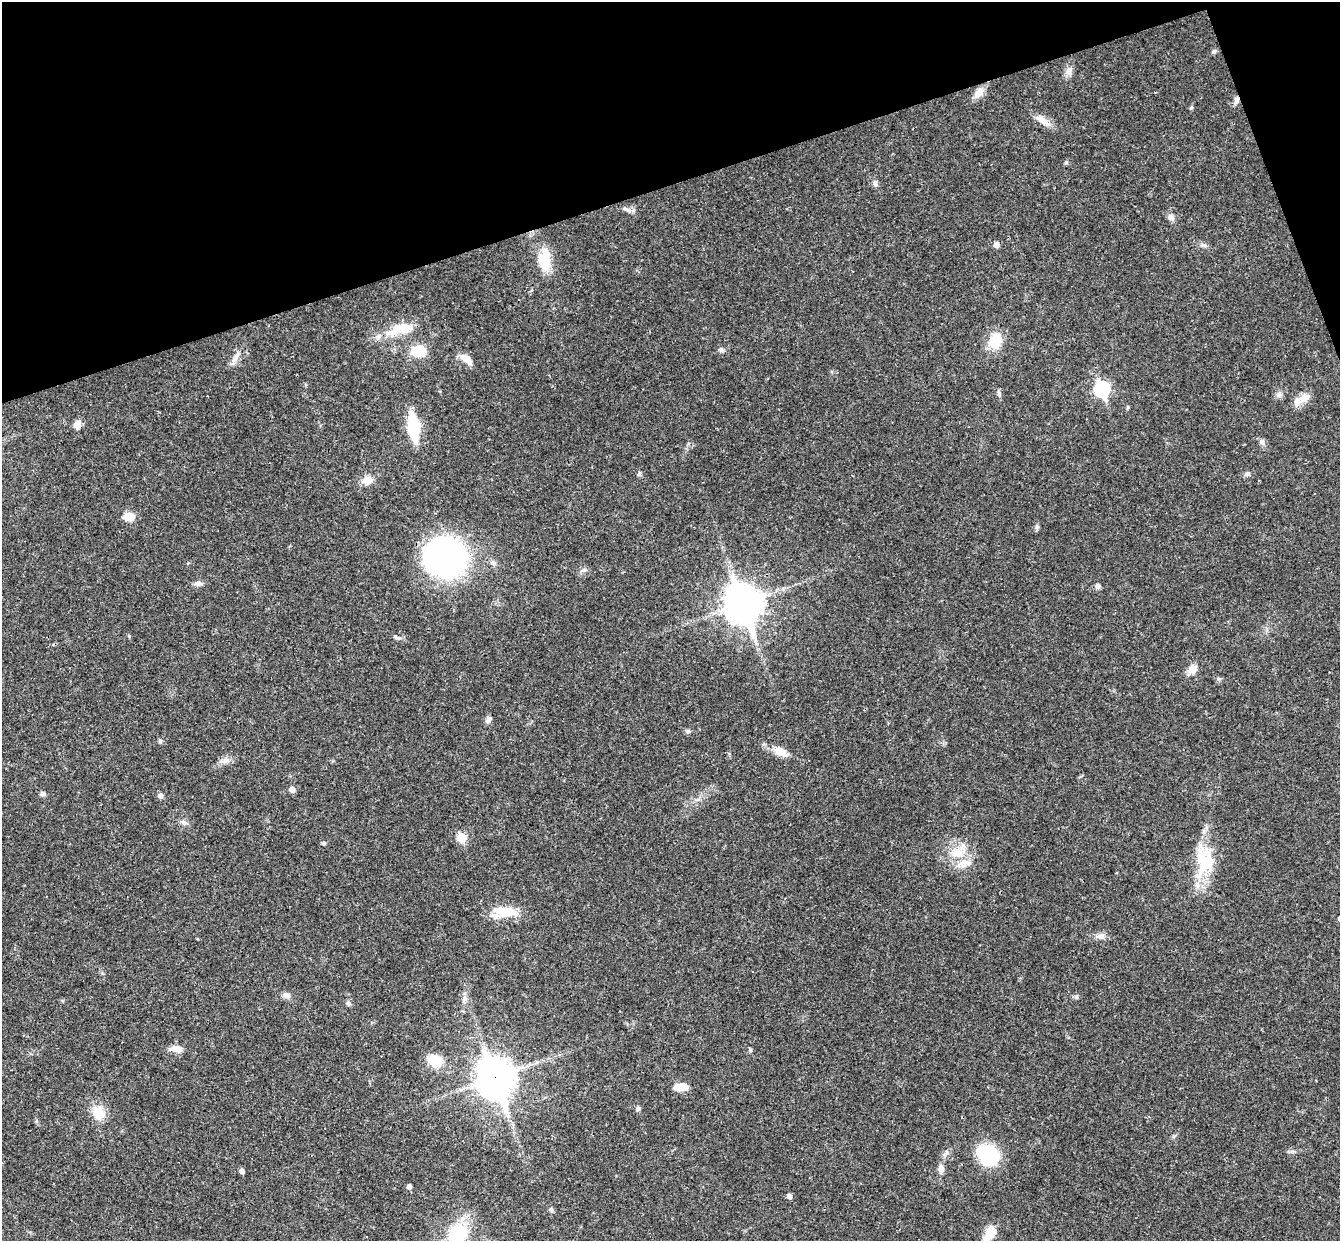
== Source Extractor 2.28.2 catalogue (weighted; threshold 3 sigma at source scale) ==
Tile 3 of 4 x 4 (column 3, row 1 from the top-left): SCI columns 2736-4073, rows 4012-5250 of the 5468 x 5422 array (HDU 1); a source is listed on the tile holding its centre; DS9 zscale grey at full resolution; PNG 1342 x 1243 px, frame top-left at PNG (2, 2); no overlay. Shown black and unused: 16% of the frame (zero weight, under 3 of 4 exposures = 6% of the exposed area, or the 3 px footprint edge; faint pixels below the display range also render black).
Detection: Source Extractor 2.28.2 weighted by HDU 2 'WHT'; one run over the whole footprint, this tile lists its part. Background 0.0399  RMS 0.0027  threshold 0.0121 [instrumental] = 3 sigma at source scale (4.5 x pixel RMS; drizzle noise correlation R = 1.50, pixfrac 1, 0.05/0.05 arcsec/px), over >= 5 px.
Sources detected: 76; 1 inside a brighter object's white glare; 1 cosmic-ray / hot-pixel residue — not listed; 3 inside a brighter listed object's ellipse — not listed separately; the other 71 listed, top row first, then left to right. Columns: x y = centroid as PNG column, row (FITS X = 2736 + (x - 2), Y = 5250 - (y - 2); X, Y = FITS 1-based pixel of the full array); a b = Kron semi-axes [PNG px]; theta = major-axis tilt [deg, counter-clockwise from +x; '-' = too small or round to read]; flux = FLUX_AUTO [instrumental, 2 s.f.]
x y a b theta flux
1214 52 7 5 7 0.5
1069 71 11 8 50 1.4
979 92 18 8 55 2.2
1237 100 9 6 77 1.1
1191 108 5 3 - 0.31
1043 120 21 8 -34 2.7
1066 162 5 4 - 0.36
875 183 9 5 -79 0.76
629 210 12 5 -30 1.1
1171 217 8 7 - 1
996 245 5 5 - 1.7
1204 245 9 5 -25 0.77
545 260 23 12 87 8.3
404 329 29 15 1 6.2
995 341 13 11 69 7.3
721 350 7 6 - 0.65
419 351 14 10 -2 7.4
236 357 20 5 51 1.7
465 358 16 9 -15 2.1
1102 389 8 7 - 45
999 394 9 5 -80 0.67
1279 395 8 5 -45 0.71
1304 398 17 10 32 2.7
1128 407 5 3 - 0.31
77 425 10 7 66 2
413 427 23 8 -82 17
1262 442 8 7 - 0.9
639 474 7 5 74 0.49
1247 474 9 4 36 0.58
367 480 10 9 - 3
129 516 11 8 -3 3.9
1037 527 7 5 70 0.55
445 557 42 40 -14 71
493 563 7 6 - 0.77
198 583 8 6 16 1
1098 586 7 6 - 0.77
743 603 15 12 -71 480
1192 670 13 11 43 2
488 719 10 7 83 0.92
687 731 7 5 -20 0.55
160 741 6 5 - 0.46
781 752 18 10 -20 3.1
225 761 14 6 27 1.5
292 789 5 5 - 1.7
43 794 7 5 1 0.75
161 796 6 5 - 1
184 822 9 6 -41 0.9
462 837 6 5 - 9.6
324 843 5 5 - 0.36
957 853 20 13 -43 5.9
1201 859 50 18 87 12
504 912 29 13 6 7.1
1100 936 12 7 -6 1.4
752 972 3 2 - 0.3
287 995 9 7 -27 1.2
465 998 8 7 - 0.93
348 1003 7 6 - 0.61
177 1049 15 7 -3 2.4
436 1061 17 12 -18 6.6
495 1078 15 12 -72 550
678 1087 10 8 16 2.7
638 1108 6 5 - 0.72
98 1113 17 14 -71 4.8
988 1154 24 18 -41 17
941 1169 9 7 -75 1.4
242 1171 5 4 - 1
409 1186 5 4 - 1
789 1196 5 5 - 0.98
551 1210 7 6 - 0.55
458 1233 22 16 50 14
989 1234 23 11 61 4.2
Overlapping masked pixels (flux is a lower limit): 2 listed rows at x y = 1237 100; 495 1078
Isophote crosses this tile's border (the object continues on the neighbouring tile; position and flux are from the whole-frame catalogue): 2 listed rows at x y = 458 1233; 989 1234
Unlisted compact peaks at least as high as the median listed source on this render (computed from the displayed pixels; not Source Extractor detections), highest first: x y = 395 636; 1076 997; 129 636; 584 570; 750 1050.